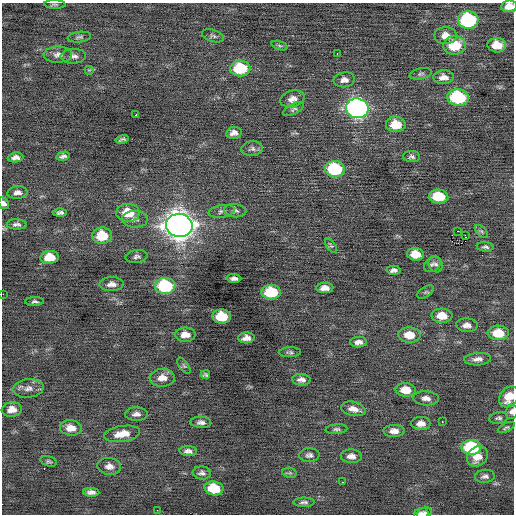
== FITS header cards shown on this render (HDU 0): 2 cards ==
NAXIS1  =                  512 / Axis length
NAXIS2  =                  512 / Axis length

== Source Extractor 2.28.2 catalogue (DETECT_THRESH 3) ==
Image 512 x 512 px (HDU 0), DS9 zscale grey, 1 PNG px = 1 image px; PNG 516 x 516 px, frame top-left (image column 1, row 512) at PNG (2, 3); each listed source drawn as its Kron ellipse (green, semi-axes under 4 px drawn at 4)
Background -0.0381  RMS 0.77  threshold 2.31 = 3 sigma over >= 5 px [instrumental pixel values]
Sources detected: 108; all 108 listed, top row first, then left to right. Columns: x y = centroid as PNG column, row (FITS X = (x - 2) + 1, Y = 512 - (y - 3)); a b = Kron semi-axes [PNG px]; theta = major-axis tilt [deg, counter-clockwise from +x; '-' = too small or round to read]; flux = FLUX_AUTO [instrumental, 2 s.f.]
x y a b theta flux
55 4 11 3 -2 81
509 6 8 5 8 410
468 20 10 8 -3 6300
213 36 11 6 -18 130
446 36 11 8 0 480
79 37 12 5 7 140
455 45 11 9 5 1800
497 45 9 7 -4 800
280 46 8 3 -19 100
337 53 3 2 - 150
58 55 14 8 0 300
73 56 13 7 2 240
240 68 10 8 1 2800
89 70 5 5 - 64
421 74 11 5 12 130
444 77 10 7 2 350
344 80 11 7 7 280
458 97 11 8 -7 4000
292 99 12 8 15 380
357 108 11 10 - 19000
294 109 11 5 28 140
136 115 2 2 - 420
396 124 10 8 -4 1100
234 133 8 6 9 250
122 139 7 3 13 100
252 149 11 7 5 190
63 156 7 4 13 150
15 157 8 5 7 210
412 157 8 5 -1 130
335 169 10 8 -7 3900
17 192 10 6 6 250
439 196 9 7 -5 1700
4 203 6 4 -64 220
222 211 13 6 9 180
235 211 11 6 -7 150
60 213 6 4 2 140
128 213 12 9 -1 1300
135 219 13 8 0 250
17 224 10 5 -2 170
179 225 13 11 -11 65000
458 231 2 2 - 240
481 231 8 5 -45 110
465 235 3 2 - 57
102 236 10 8 1 1500
331 246 8 4 -54 82
485 247 8 5 -4 130
416 254 8 6 -6 790
50 257 9 6 6 1000
137 257 11 6 8 160
432 264 9 7 38 150
436 264 8 6 -63 130
394 270 7 4 1 180
234 278 7 4 -2 180
112 284 12 7 2 320
165 286 10 8 -3 4100
325 288 8 5 1 360
271 292 10 7 -1 2400
425 292 9 5 34 110
3 294 2 2 - 330
34 301 9 4 2 110
222 316 9 7 -5 1700
442 316 10 7 -2 780
467 325 11 7 -3 340
498 333 10 7 -1 1400
185 335 10 7 1 480
409 335 11 7 -2 870
246 338 8 5 3 290
358 342 8 5 3 250
290 352 11 5 1 130
478 359 13 6 3 290
184 366 9 4 -54 88
205 375 5 3 - 85
162 378 12 9 4 470
301 380 9 6 -3 250
28 388 15 9 6 380
406 390 10 6 -4 830
509 397 11 9 52 810
426 398 13 7 -4 290
12 409 10 7 6 470
353 409 12 7 -13 380
512 412 7 6 - 200
136 414 11 6 1 230
499 418 9 5 9 130
201 422 10 6 -4 200
442 422 2 2 - 190
421 423 9 6 0 360
71 428 11 7 -5 560
506 428 9 4 27 88
336 429 11 5 6 130
394 431 10 6 -1 380
122 434 18 8 9 680
471 447 10 7 -1 3800
188 451 8 5 -2 200
309 455 10 7 1 170
351 456 10 6 -2 310
477 456 11 9 37 590
49 461 8 5 -16 110
109 466 12 8 -7 310
202 473 9 6 -5 180
290 473 7 5 -10 92
485 476 10 6 6 170
342 482 3 2 - 58
214 488 9 7 -9 1700
91 492 8 4 -2 220
304 502 10 4 0 150
157 510 3 2 - 43
421 513 7 5 17 170
424 513 7 5 27 170
At the frame edge (FLAGS 8, measured only in part): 8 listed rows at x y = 509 6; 4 203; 17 224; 3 294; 509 397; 512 412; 421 513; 424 513